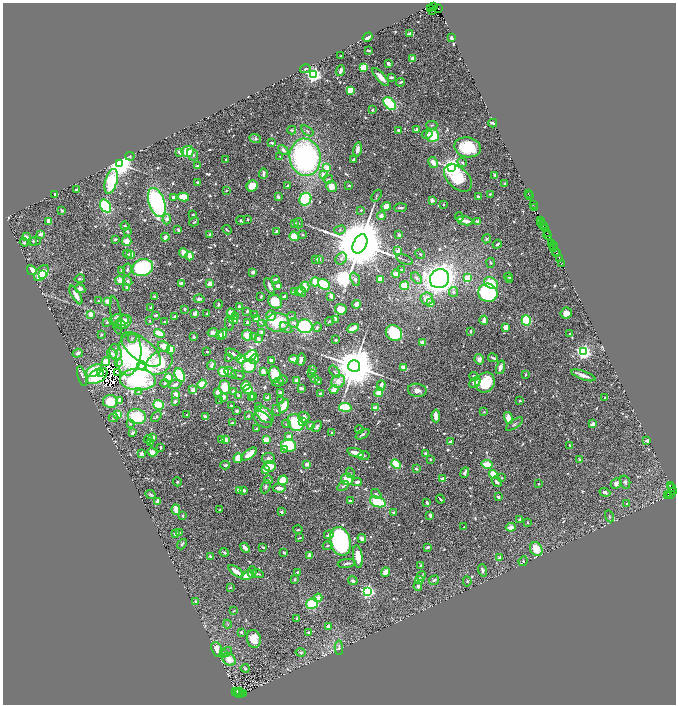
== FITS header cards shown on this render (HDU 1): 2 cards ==
NAXIS1  =                 1347
NAXIS2  =                 1404

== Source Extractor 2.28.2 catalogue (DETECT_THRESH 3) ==
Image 1347 x 1404 px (HDU 1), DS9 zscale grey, zoomed out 1/2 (1 PNG px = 2 x 2 image px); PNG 678 x 706 px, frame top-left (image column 2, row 1403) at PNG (3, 3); each listed source drawn as its Kron ellipse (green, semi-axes under 4 px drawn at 4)
Background 0.972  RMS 0.025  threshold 0.0754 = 3 sigma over >= 5 px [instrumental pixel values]
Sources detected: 913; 68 cannot appear on this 1/2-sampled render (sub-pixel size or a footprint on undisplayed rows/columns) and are neither listed nor drawn; of the other 845, the 500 brightest by FLUX_AUTO listed and drawn (345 fainter detections omitted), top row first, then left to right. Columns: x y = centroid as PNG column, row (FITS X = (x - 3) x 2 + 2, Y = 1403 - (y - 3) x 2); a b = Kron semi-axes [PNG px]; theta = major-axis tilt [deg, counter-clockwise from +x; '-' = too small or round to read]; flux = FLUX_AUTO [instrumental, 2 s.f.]
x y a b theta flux
434 7 3 1 - 30
431 9 3 2 - 140
438 9 2 1 - 65
433 11 2 1 - 35
410 34 4 2 - 56
367 37 5 3 - 44
451 38 3 2 - 30
369 51 3 2 - 10
341 56 2 2 - 5.4
413 58 2 2 - 100
388 63 4 3 - 15
363 67 4 3 - 150
305 69 5 3 - 8.5
341 71 6 3 70 19
313 75 4 3 - 2200
381 77 11 4 -48 54
391 77 3 2 - 9.7
400 82 4 2 - 7.6
350 90 4 3 - 140
390 103 7 5 -46 380
372 110 3 3 - 7.4
493 123 4 2 - 17
432 125 5 3 - 7.5
417 129 3 3 - 17
292 130 4 3 - 9.6
307 131 7 3 -36 12
399 131 4 3 - 23
427 134 6 4 31 19
433 136 6 6 - 150
255 139 6 4 -18 12
272 143 3 2 - 11
468 147 13 10 -11 190
357 149 7 3 77 34
283 150 6 4 -46 21
187 151 6 5 - 100
179 152 4 3 - 20
193 154 6 5 - 16
130 156 4 3 - 7.2
280 156 2 2 - 5.6
305 157 19 15 -82 1300
225 160 3 2 - 7.4
354 160 4 3 - 12
462 162 5 3 - 12
433 163 6 4 -59 34
120 164 4 4 - 8000
197 166 3 2 - 17
327 167 4 4 - 41
451 167 4 4 - 4600
263 174 5 3 - 13
323 175 4 3 - 33
495 175 4 2 - 18
458 178 16 10 -42 270
328 179 5 3 - 7
111 181 13 6 74 340
198 182 3 2 - 11
505 183 4 3 - 5.8
349 185 3 2 - 6.2
252 186 6 5 - 85
287 186 3 2 - 8.6
331 186 6 5 - 51
76 190 3 2 - 26
226 190 3 2 - 5.8
528 193 2 1 - 41
55 194 3 2 - 14
490 194 2 2 - 6.3
377 196 6 3 55 5.9
529 196 3 1 - 72
173 197 2 2 - 12
183 197 5 4 - 120
278 197 3 2 - 14
478 197 2 2 - 20
305 199 6 5 - 380
432 200 2 2 - 73
157 202 15 8 -71 910
443 205 2 2 - 8.4
533 205 3 2 - 170
105 206 7 5 -58 450
386 206 5 4 - 53
535 207 3 1 - 89
400 208 6 2 5 10
361 210 4 3 - 7.9
62 211 3 2 - 14
193 215 3 2 - 5.9
381 216 4 4 - 20
459 217 5 3 - 13
167 219 5 4 - 19
247 219 2 2 - 8.5
241 220 4 3 - 10
541 220 2 1 - 100
48 221 4 3 - 52
465 221 8 3 -10 53
478 221 4 3 - 20
194 222 5 3 - 7
299 223 5 3 - 6.5
540 223 4 2 - 50
294 224 3 3 - 8.8
542 224 2 1 - 150
125 226 4 3 - 8.3
543 226 2 1 - 130
545 229 3 2 - 370
178 230 3 2 - 8.1
227 230 5 2 - 5.8
340 230 5 4 - 9.1
127 231 4 3 - 7.3
276 231 4 3 - 11
547 233 2 2 - 34
41 234 3 2 - 37
210 234 4 3 - 11
302 235 4 3 - 6.5
399 235 3 2 - 24
294 236 5 4 - 120
547 236 4 2 - 320
26 237 3 2 - 38
165 237 4 2 - 31
115 239 3 2 - 8.8
487 239 5 4 - 8.2
33 241 4 3 - 6.9
35 241 6 3 18 9.8
127 241 5 5 - 49
24 242 4 3 - 8
360 244 10 6 64 79000
497 244 5 2 - 13
551 244 2 2 - 130
553 245 3 2 - 170
554 247 2 1 - 46
398 250 4 3 - 28
556 251 3 1 - 170
183 253 5 2 - 92
556 253 4 1 - 100
128 254 4 3 - 6
131 254 4 3 - 32
420 254 5 3 - 6.3
190 256 4 3 - 65
316 259 3 3 - 30
320 259 3 3 - 6.1
341 259 6 5 - 14
560 259 3 2 - 100
405 260 9 2 -21 6.7
491 263 5 3 - 6.6
562 263 2 1 - 92
143 268 10 8 19 680
32 270 5 4 - 54
127 270 6 3 79 15
402 270 3 3 - 9.6
122 271 3 3 - 8.7
253 272 2 2 - 23
41 273 9 5 51 120
396 273 4 3 - 41
43 275 3 3 - 78
509 277 4 4 - 6.6
416 278 7 4 -48 11
468 278 3 3 - 180
80 279 5 3 - 7.9
355 279 7 4 -68 19
380 279 4 3 - 56
440 279 10 9 - 5800
509 279 4 3 - 5.7
120 280 5 4 - 54
276 280 3 3 - 37
128 281 5 4 - 13
315 282 4 3 - 86
181 283 4 2 - 7.9
491 283 7 5 -30 130
210 284 4 3 - 37
324 284 7 5 -36 180
269 286 8 3 -65 14
278 286 3 3 - 29
404 286 4 4 - 90
305 287 5 3 - 58
127 288 3 3 - 27
80 289 5 4 - 25
302 291 5 4 - 13
295 292 4 3 - 43
299 292 4 4 - 16
453 292 5 4 - 14
488 293 9 9 - 770
76 295 10 3 -60 50
154 296 3 3 - 5.8
261 296 3 2 - 6
331 296 4 2 - 45
285 297 3 3 - 25
427 298 6 6 - 55
199 299 5 4 - 13
98 301 2 2 - 5.9
108 301 4 3 - 45
275 302 7 6 - 110
431 303 3 2 - 27
218 304 4 3 - 8.1
357 304 4 4 - 35
239 307 3 2 - 23
151 308 3 2 - 15
184 309 2 2 - 14
341 309 6 5 - 87
247 311 3 2 - 16
195 313 3 2 - 34
231 313 5 3 - 75
566 313 6 5 - 42
91 314 4 4 - 32
207 314 4 2 - 20
116 315 19 5 -80 23
156 315 3 2 - 19
255 315 3 2 - 11
235 316 3 3 - 43
271 316 5 5 - 43
292 316 4 3 - 6.3
175 317 3 2 - 14
256 319 4 3 - 37
336 319 3 3 - 16
119 320 10 6 3 27
233 320 4 4 - 42
484 320 4 3 - 40
526 320 5 5 - 240
150 321 2 2 - 5.6
329 321 4 2 - 7.8
107 322 4 3 - 11
123 322 9 6 30 67
165 322 3 2 - 8.3
247 322 3 2 - 11
277 322 11 9 4 200
261 323 4 3 - 5.7
294 323 5 4 - 19
229 324 7 3 -79 6.5
121 325 5 4 - 35
305 326 7 7 - 390
317 327 5 3 - 11
506 327 3 3 - 54
286 328 7 4 -34 12
353 328 6 3 26 58
471 331 3 2 - 12
213 332 5 4 - 29
262 332 3 3 - 13
394 333 9 7 -41 280
159 334 5 3 - 130
223 334 4 3 - 45
570 334 3 2 - 8.4
101 335 3 2 - 7.3
247 335 5 5 - 74
220 336 4 3 - 51
254 336 4 3 - 9.1
194 337 3 3 - 9
132 338 4 4 - 6.4
258 339 3 2 - 23
335 340 2 2 - 7.4
423 343 3 2 - 38
164 346 6 4 -28 47
141 349 24 11 -39 370
171 349 4 3 - 71
116 352 8 6 -71 25
207 352 3 2 - 6.2
583 352 4 3 - 2000
78 353 5 3 - 14
112 353 5 3 - 23
129 354 21 12 83 590
234 354 9 3 -25 21
251 356 7 5 43 120
229 357 3 2 - 7.6
493 358 5 2 - 16
241 359 4 3 - 61
254 359 5 4 - 21
294 359 5 3 - 88
479 359 5 5 - 33
271 360 3 2 - 28
301 360 6 2 77 23
106 362 4 4 - 63
118 362 4 3 - 8.5
159 363 14 10 34 270
141 365 4 4 - 11000
211 365 5 3 - 19
249 366 7 6 - 140
354 366 6 6 - 34000
404 367 4 3 - 57
500 367 7 3 72 32
313 370 3 3 - 9
94 371 8 5 30 160
263 371 3 2 - 33
117 372 3 1 - 6.8
223 372 5 5 - 110
335 372 7 4 -53 11
230 373 7 4 -39 12
312 373 3 3 - 6.2
101 374 4 2 - 18
275 374 8 5 -84 140
180 375 7 5 -65 210
238 375 7 2 -15 7.7
526 375 3 2 - 8.3
583 375 12 3 -20 36
82 376 10 4 -74 15
97 376 11 6 32 180
474 376 4 3 - 9.5
168 377 4 3 - 89
315 379 3 3 - 7.6
138 380 18 10 -3 650
282 380 5 3 - 7.4
297 381 3 3 - 38
338 381 7 6 - 50
278 382 6 3 6 12
318 382 3 2 - 7.5
475 382 6 4 41 32
485 382 10 9 - 190
165 383 4 3 - 7.4
202 384 4 3 - 110
175 385 6 3 21 18
246 386 5 4 - 80
381 386 5 3 - 47
225 387 7 5 -83 92
301 388 3 2 - 17
248 389 5 4 - 110
193 390 4 4 - 26
334 390 4 4 - 36
417 390 9 6 -9 28
139 391 4 3 - 7.1
233 391 3 3 - 10
218 392 3 3 - 39
280 392 3 3 - 12
379 392 5 4 - 60
320 393 3 2 - 6.7
176 394 4 3 - 35
238 395 4 3 - 6.9
254 396 4 4 - 34
223 397 4 3 - 46
251 398 3 3 - 38
268 398 4 2 - 52
605 398 4 2 - 12
281 400 3 3 - 7.2
110 401 7 6 - 150
120 401 4 2 - 61
220 401 3 2 - 6.8
520 401 4 3 - 8.1
175 402 3 3 - 12
158 405 5 4 - 100
231 406 2 2 - 7.7
284 406 7 4 66 79
258 407 3 3 - 13
345 407 6 4 -7 180
376 408 4 3 - 50
277 410 5 3 - 5.9
237 411 2 2 - 13
484 412 3 2 - 5.5
118 414 3 3 - 220
187 415 2 2 - 7.1
264 415 10 6 -43 100
156 416 6 3 41 7.3
248 416 3 3 - 7.8
436 416 6 3 -85 40
137 417 9 7 -12 220
205 417 3 2 - 18
304 417 5 5 - 30
114 418 5 3 - 9.5
508 418 6 3 -76 78
263 419 10 6 -37 41
302 421 3 3 - 22
232 423 2 2 - 7.4
296 423 9 7 -55 250
130 424 4 3 - 6.1
286 424 4 3 - 7.1
514 424 10 4 35 12
593 424 4 3 - 36
310 426 3 2 - 27
317 427 6 4 53 16
256 429 4 2 - 6.9
359 429 4 2 - 6.7
133 433 3 2 - 17
331 433 3 2 - 6.6
363 434 8 3 29 9.8
153 437 3 3 - 23
289 437 3 3 - 55
148 439 4 3 - 13
266 439 4 3 - 55
222 440 4 3 - 12
225 440 3 3 - 64
647 441 4 3 - 9.5
450 442 3 2 - 18
150 443 3 2 - 14
289 445 7 6 - 260
570 446 3 2 - 5.6
160 447 3 2 - 12
285 449 3 3 - 24
152 452 5 4 - 32
355 453 9 3 -19 76
141 454 3 3 - 22
249 454 9 3 38 89
426 454 4 3 - 12
364 456 6 3 9 5.9
238 458 5 4 - 89
268 458 6 5 - 14
430 459 3 2 - 10
579 460 4 3 - 6.6
307 464 3 3 - 24
396 464 5 4 - 120
487 464 5 3 - 130
225 465 4 3 - 9.5
270 466 6 5 - 72
265 469 2 2 - 100
416 469 3 2 - 15
350 473 5 3 - 5.5
465 473 5 3 - 24
494 475 5 3 - 140
502 478 3 3 - 6.2
347 479 6 5 - 81
443 479 2 2 - 110
268 480 4 3 - 11
283 480 5 4 - 100
177 482 4 3 - 8.6
357 482 5 3 - 23
497 482 6 4 -49 21
625 482 6 5 - 16
616 483 6 4 47 27
539 484 2 2 - 5.5
670 485 2 1 - 630
343 486 6 4 30 11
266 487 7 4 67 12
672 487 3 2 - 86
279 488 6 3 -5 37
244 490 3 3 - 12
239 491 4 3 - 23
605 492 5 3 - 17
673 492 3 1 - 85
376 494 6 4 -39 9.6
669 494 3 1 - 170
151 495 5 3 - 9.5
671 495 3 2 - 130
667 496 4 2 - 160
498 497 3 2 - 19
440 499 4 2 - 9
350 501 4 3 - 12
157 502 3 2 - 43
378 502 8 5 -19 250
427 503 4 2 - 19
627 504 4 3 - 8.7
176 510 5 3 - 76
220 510 3 2 - 5.5
281 512 2 2 - 17
394 513 4 3 - 15
430 515 3 3 - 7.7
183 516 3 3 - 6.8
609 516 6 4 -66 8.2
519 519 4 2 - 7.8
527 522 3 3 - 5.5
464 527 3 2 - 7.7
511 527 5 3 - 45
298 530 5 2 - 5.5
179 533 3 2 - 8.8
175 534 3 3 - 22
329 535 5 2 - 14
299 538 4 2 - 5.8
362 539 4 3 - 25
340 541 14 10 -74 930
182 544 5 2 - 7.9
327 546 5 3 - 9.4
263 547 4 2 - 7.9
428 547 3 2 - 15
245 548 5 3 - 28
536 549 7 5 -62 98
224 552 4 2 - 10
284 552 3 2 - 13
310 555 3 3 - 28
211 556 4 3 - 16
358 557 11 5 -83 74
500 558 3 2 - 30
523 561 5 4 - 6.6
347 563 9 3 9 12
421 565 3 3 - 9.2
482 570 6 3 -74 15
236 571 8 3 -36 80
252 572 6 4 88 23
297 572 2 2 - 6.2
385 572 4 3 - 53
258 574 6 2 -18 8
247 575 6 4 29 68
421 576 5 2 - 7.1
295 579 2 2 - 10
419 580 4 3 - 39
434 580 5 3 - 13
353 581 5 3 - 16
467 581 5 4 - 7.4
418 586 4 3 - 14
230 588 3 2 - 6.9
367 591 3 3 - 1300
318 598 4 3 - 41
196 601 3 2 - 31
312 604 6 5 - 250
234 611 4 2 - 6.7
297 619 3 2 - 6.8
227 624 4 3 - 6
329 626 4 4 - 25
241 632 3 3 - 11
308 632 3 2 - 13
254 639 9 7 -76 83
339 648 7 4 -87 15
217 649 7 5 -71 49
227 652 5 4 - 7.9
301 652 5 3 - 11
224 653 4 3 - 5.7
229 659 7 5 -40 60
245 668 4 3 - 8.6
235 691 3 2 - 170
237 692 3 2 - 81
239 692 2 1 - 83
239 693 5 1 - 250
243 693 2 2 - 180
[345 fainter detections neither listed nor drawn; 68 sub-pixel or undisplayed-footprint detections neither listed nor drawn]